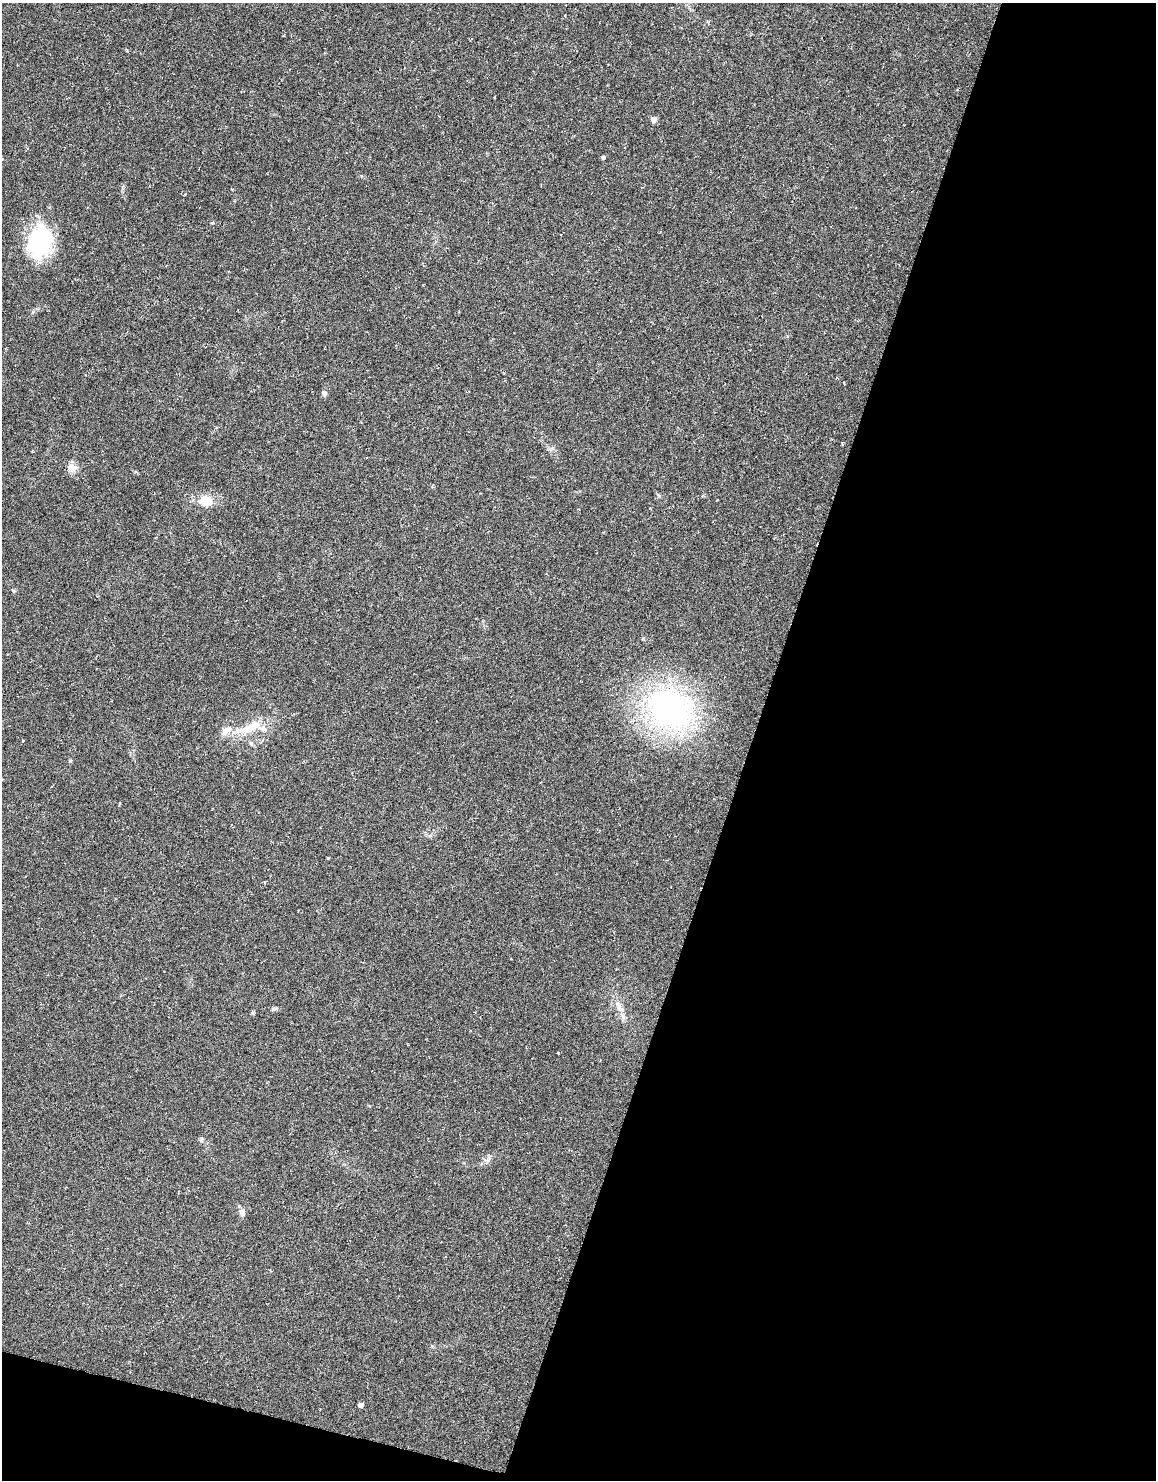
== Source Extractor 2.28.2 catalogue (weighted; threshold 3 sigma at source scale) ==
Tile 8 of 4 x 2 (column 4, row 2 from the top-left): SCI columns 3469-4622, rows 277-1754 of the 4626 x 3478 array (HDU 1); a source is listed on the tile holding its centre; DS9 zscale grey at full resolution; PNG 1158 x 1482 px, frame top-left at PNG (2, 3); no overlay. Shown black and unused: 37% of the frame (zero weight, under 3 of 6 exposures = <1% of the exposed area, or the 3 px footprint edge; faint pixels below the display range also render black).
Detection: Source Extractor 2.28.2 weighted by HDU 2 'WHT'; one run over the whole footprint, this tile lists its part. Background 0.0446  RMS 0.0062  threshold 0.0252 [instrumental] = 3 sigma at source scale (4.09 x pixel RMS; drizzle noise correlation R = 1.36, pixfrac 0.8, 0.0396/0.0396 arcsec/px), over >= 5 px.
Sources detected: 15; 1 inside a brighter listed object's ellipse — not listed separately; the other 14 listed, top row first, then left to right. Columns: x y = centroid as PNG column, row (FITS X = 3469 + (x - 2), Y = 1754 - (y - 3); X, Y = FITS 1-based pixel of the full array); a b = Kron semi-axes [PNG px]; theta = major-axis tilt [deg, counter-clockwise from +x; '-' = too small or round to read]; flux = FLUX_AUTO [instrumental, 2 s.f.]
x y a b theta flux
654 120 7 6 - 2.4
603 157 5 4 - 0.79
212 223 5 3 - 0.55
40 241 38 26 80 50
324 393 7 6 - 1.6
72 467 13 11 -11 4.2
206 501 16 11 0 10
670 709 43 35 -36 160
250 728 36 11 25 15
618 1005 15 4 -66 2.9
274 1009 9 5 13 1.1
201 1140 7 5 -84 1
242 1212 10 8 -66 2.4
360 1405 4 4 - 2.1
Unlisted compact peaks at least as high as the median listed source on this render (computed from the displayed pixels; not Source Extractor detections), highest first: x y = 70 761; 643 639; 328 858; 558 1053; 13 591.